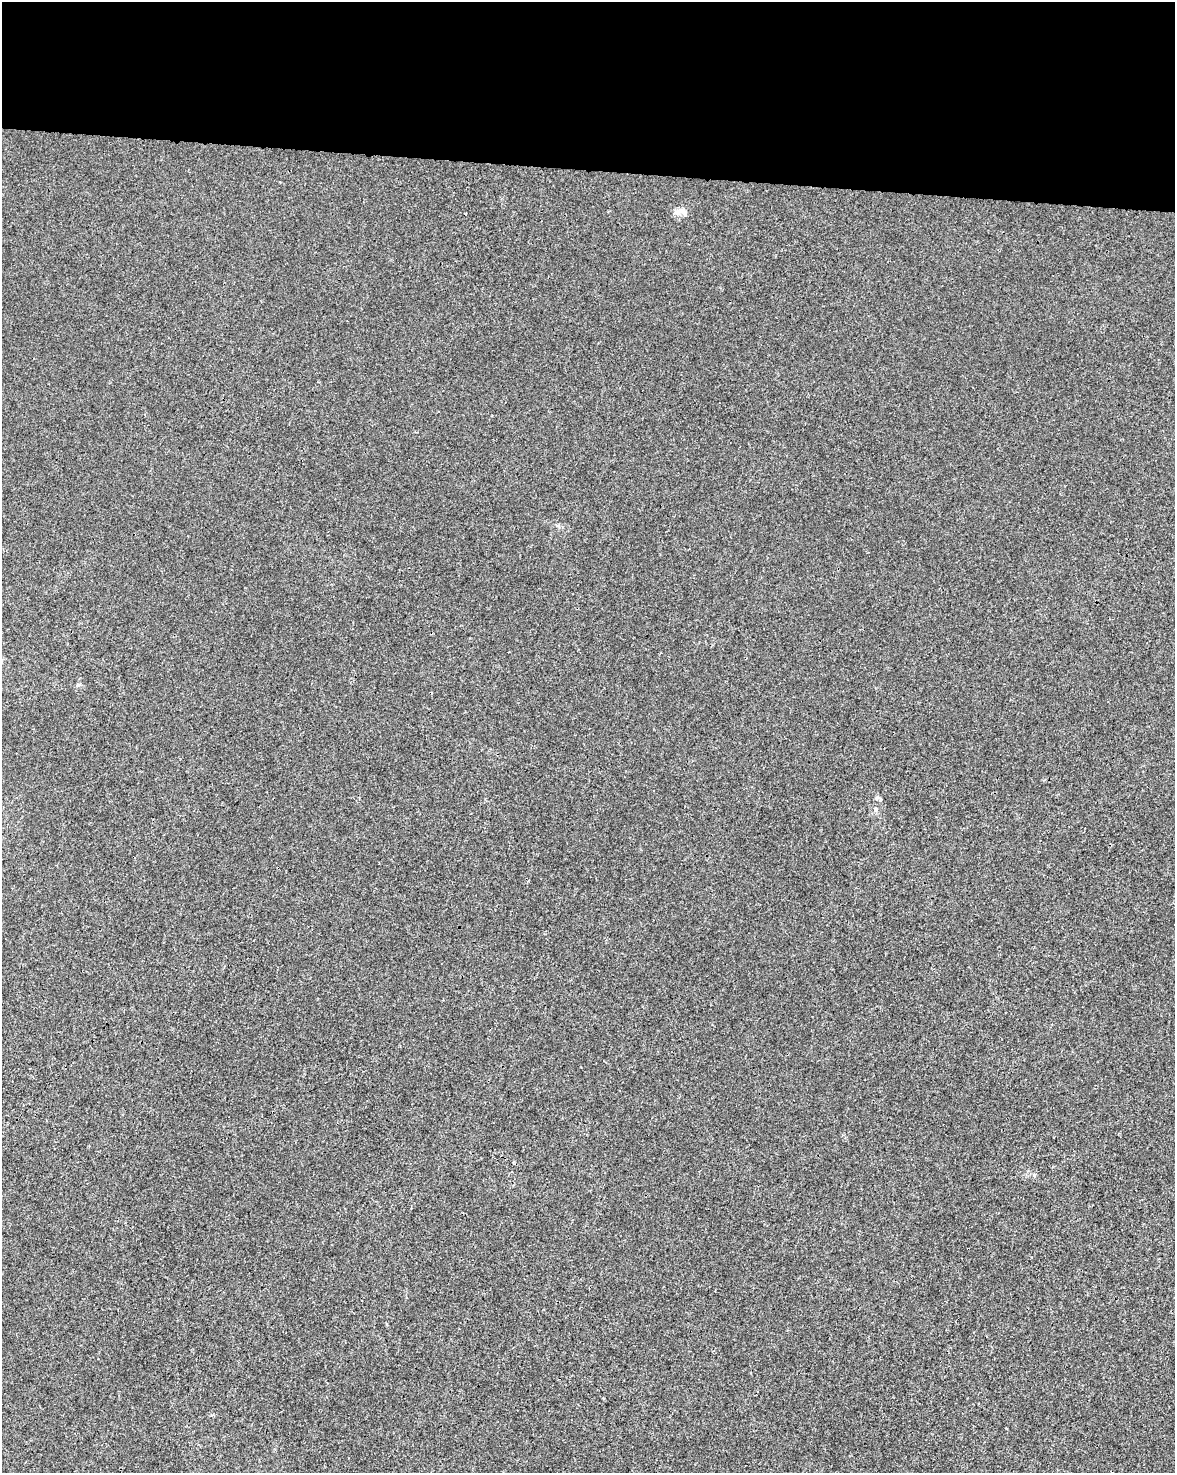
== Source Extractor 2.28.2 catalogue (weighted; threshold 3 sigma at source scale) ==
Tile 3 of 4 x 3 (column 3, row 1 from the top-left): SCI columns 2347-3519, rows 3169-4639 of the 4700 x 4923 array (HDU 1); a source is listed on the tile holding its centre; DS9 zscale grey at full resolution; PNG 1177 x 1475 px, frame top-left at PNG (2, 2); no overlay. Shown black and unused: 11% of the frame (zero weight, under 3 of 4 exposures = <1% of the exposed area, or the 3 px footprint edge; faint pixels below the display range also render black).
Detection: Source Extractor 2.28.2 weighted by HDU 2 'WHT'; one run over the whole footprint, this tile lists its part. Background 0.00168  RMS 0.0028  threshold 0.0124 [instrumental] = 3 sigma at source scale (4.5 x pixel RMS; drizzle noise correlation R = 1.50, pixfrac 1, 0.0396/0.0396 arcsec/px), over >= 5 px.
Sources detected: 4; all 4 listed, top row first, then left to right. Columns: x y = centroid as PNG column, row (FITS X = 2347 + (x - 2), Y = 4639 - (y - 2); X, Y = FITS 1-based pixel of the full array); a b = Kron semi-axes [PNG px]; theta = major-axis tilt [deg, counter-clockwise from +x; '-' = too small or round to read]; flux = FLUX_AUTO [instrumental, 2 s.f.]
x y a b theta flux
677 212 15 8 20 1.7
78 685 6 5 - 0.49
877 798 7 5 44 0.52
875 809 8 4 82 0.5